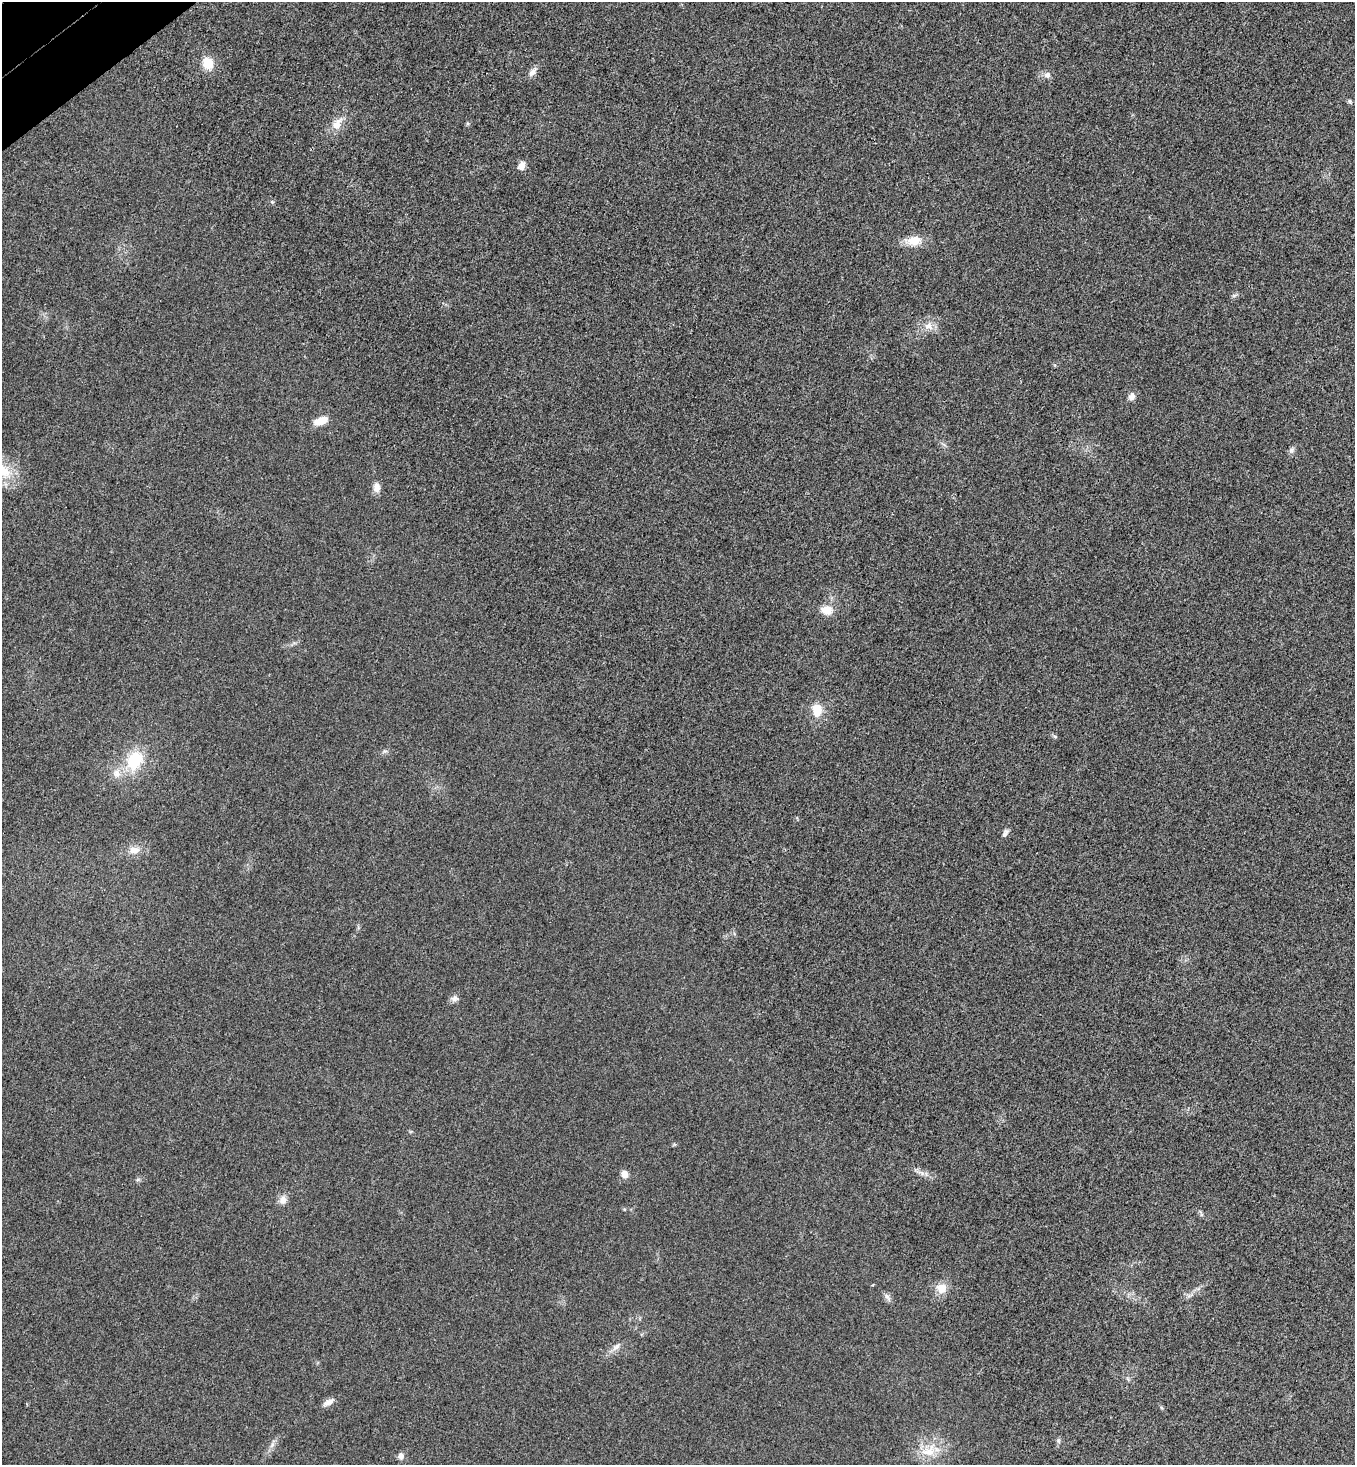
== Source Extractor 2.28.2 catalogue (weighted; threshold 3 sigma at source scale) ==
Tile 11 of 4 x 4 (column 3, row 3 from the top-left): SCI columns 2898-4250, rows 1514-2976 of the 5943 x 5958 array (HDU 1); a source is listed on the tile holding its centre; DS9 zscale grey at full resolution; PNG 1357 x 1467 px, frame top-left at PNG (2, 2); no overlay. Shown black and unused: <1% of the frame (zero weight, under 3 of 4 exposures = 6% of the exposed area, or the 3 px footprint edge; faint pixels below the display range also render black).
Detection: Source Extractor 2.28.2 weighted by HDU 2 'WHT'; one run over the whole footprint, this tile lists its part. Background 0.0207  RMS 0.0063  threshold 0.0283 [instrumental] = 3 sigma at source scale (4.5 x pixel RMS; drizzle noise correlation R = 1.50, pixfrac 1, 0.05/0.05 arcsec/px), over >= 5 px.
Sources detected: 36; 1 inside a brighter listed object's ellipse — not listed separately; the other 35 listed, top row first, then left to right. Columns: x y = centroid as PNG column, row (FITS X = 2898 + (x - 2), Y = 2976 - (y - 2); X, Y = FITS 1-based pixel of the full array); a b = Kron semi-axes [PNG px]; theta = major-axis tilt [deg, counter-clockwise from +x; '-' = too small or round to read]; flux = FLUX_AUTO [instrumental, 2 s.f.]
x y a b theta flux
208 63 15 12 -66 11
532 72 13 7 53 3.5
1047 75 9 8 - 2.8
1350 101 8 5 -63 1.1
337 124 18 11 60 8
522 166 10 7 62 4.2
272 202 6 5 - 0.91
914 241 19 11 7 10
1234 295 7 4 2 1.1
929 326 12 11 - 5.8
1132 397 9 7 62 3.4
321 421 17 8 18 7.9
1291 450 9 7 53 1.9
4 471 26 16 -47 17
376 487 13 9 -88 4.1
826 610 13 10 -6 8.3
817 710 15 11 -84 10
1055 736 6 4 -19 0.88
385 751 7 4 17 1.2
134 760 25 19 61 26
1005 833 12 6 61 2.1
134 850 14 9 9 5.3
454 998 10 8 22 2.5
921 1173 13 5 -19 2.9
624 1174 8 8 - 4.4
283 1200 11 10 - 4.2
624 1209 5 4 - 0.67
941 1288 13 12 - 7.8
887 1297 14 6 -57 2.3
616 1347 12 7 41 3.3
328 1402 17 7 29 3.8
1058 1441 7 4 -89 1.1
272 1445 8 5 46 2
929 1451 24 15 28 14
401 1456 8 7 - 2.9
Isophote crosses this tile's border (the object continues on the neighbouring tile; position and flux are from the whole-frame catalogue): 1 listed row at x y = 4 471